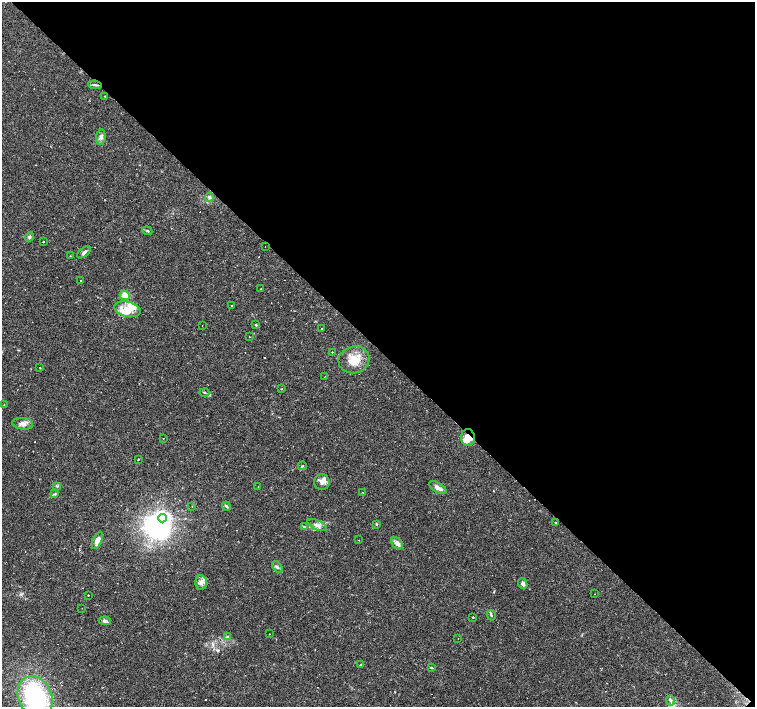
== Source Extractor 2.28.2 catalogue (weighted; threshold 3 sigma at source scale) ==
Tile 8 of 4 x 4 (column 4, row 2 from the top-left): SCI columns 4516-6020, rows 2971-4379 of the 6021 x 6006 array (HDU 1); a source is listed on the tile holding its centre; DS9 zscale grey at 2 x 2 block average (1 PNG px = mean of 2 x 2 image px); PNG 757 x 709 px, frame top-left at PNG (2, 2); each listed source drawn as its Kron ellipse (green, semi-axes under 4 px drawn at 4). Shown black and unused: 49% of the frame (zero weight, under 2 of 3 exposures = <1% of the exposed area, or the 3 px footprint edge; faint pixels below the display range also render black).
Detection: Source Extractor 2.28.2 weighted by HDU 2 'WHT'; one run over the whole footprint, this tile lists its part. Background 0.0408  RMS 0.0037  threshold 0.0165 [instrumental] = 3 sigma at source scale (4.5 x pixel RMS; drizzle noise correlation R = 1.50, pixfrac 1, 0.0396/0.0396 arcsec/px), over >= 5 px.
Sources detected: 93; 1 inside a brighter object's white glare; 22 cosmic-ray / hot-pixel residue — neither listed nor drawn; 7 inside a brighter listed object's ellipse — not listed separately; the other 63 listed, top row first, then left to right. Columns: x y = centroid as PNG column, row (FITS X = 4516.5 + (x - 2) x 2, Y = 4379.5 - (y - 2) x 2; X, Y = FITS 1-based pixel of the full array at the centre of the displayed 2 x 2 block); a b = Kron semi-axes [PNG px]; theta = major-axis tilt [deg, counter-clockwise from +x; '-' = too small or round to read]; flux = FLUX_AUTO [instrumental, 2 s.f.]
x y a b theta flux
95 85 7 2 -7 1.4
105 96 2 2 - 0.45
101 137 8 4 82 2.6
209 198 4 4 - 1.4
147 231 5 3 - 1
29 237 5 4 - 1.6
43 242 2 2 - 0.76
265 246 2 2 - 0.29
84 252 8 3 40 2.8
70 256 2 2 - 0.32
81 281 2 2 - 0.36
261 288 2 2 - 0.79
125 295 5 4 - 11
232 306 2 2 - 3.1
127 309 13 7 -12 10
256 325 3 3 - 0.79
202 326 2 2 - 0.59
322 329 2 2 - 0.67
250 337 2 2 - 0.33
332 352 2 2 - 1.5
354 360 15 13 16 14
40 368 2 2 - 0.36
324 377 2 2 - 0.26
282 388 2 2 - 0.51
204 392 5 2 - 0.72
4 405 3 2 - 0.36
23 424 10 6 -7 4.4
468 437 8 7 - 10
163 438 2 2 - 0.6
138 459 2 2 - 0.95
302 466 4 2 - 0.78
322 482 8 7 - 4.3
57 486 3 2 - 0.78
258 487 2 2 - 0.32
438 488 10 4 -31 4.2
363 493 2 2 - 0.37
55 494 4 3 - 0.98
192 506 2 2 - 0.44
226 506 4 3 - 1.3
162 518 4 4 - 270
555 522 2 2 - 2.2
377 524 4 2 - 0.7
317 525 10 4 -24 3.7
304 527 4 3 - 0.99
97 540 9 4 65 5.6
359 540 2 2 - 0.47
397 543 7 4 -46 4.3
277 567 7 3 -52 1.7
201 582 7 6 - 3.8
523 583 5 4 - 2.4
595 594 2 2 - 0.51
88 595 2 2 - 2.9
82 608 2 2 - 0.21
491 615 5 2 - 1
473 617 2 2 - 0.82
105 621 6 4 -6 2.3
269 634 2 2 - 0.36
227 637 4 3 - 0.96
458 638 2 2 - 0.47
361 665 4 2 - 1
431 668 4 3 - 0.84
35 697 21 16 -64 100
670 700 5 3 - 1.5
Overlapping masked pixels (flux is a lower limit): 1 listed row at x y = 468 437
Isophote crosses this tile's border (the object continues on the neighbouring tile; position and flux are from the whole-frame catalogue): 1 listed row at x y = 35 697
Diffuse or blended objects may show on this block-average render without a row.